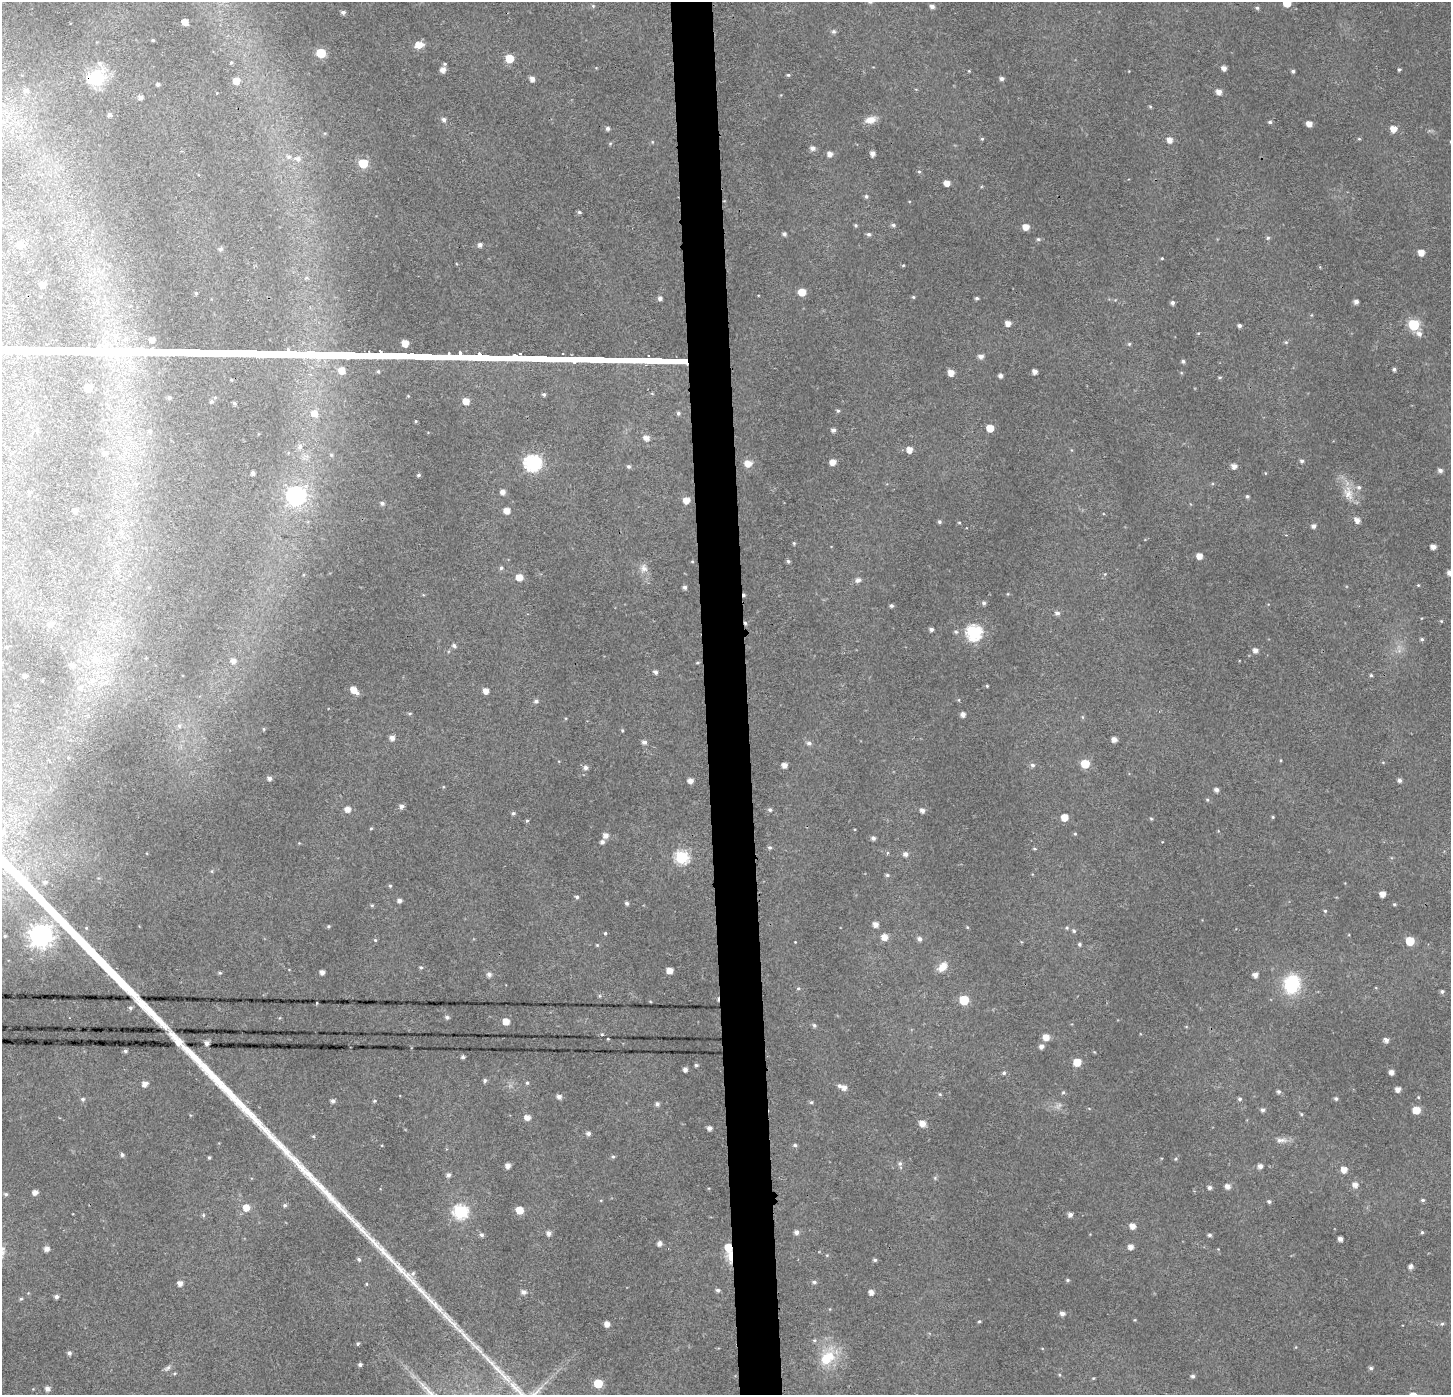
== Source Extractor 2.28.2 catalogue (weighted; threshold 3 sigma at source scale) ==
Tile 5 of 3 x 3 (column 2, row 2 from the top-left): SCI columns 1495-2943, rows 1403-2795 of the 4439 x 4202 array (HDU 1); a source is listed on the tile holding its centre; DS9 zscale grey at full resolution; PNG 1453 x 1397 px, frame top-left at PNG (2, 2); no overlay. Shown black and unused: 3% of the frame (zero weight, under 2 of 3 exposures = <1% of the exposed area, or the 3 px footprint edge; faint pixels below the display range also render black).
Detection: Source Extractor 2.28.2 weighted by HDU 2 'WHT'; one run over the whole footprint, this tile lists its part. Background 0.0312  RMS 0.0046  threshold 0.0207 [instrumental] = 3 sigma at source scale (4.5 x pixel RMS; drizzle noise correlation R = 1.50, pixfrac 1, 0.0396/0.0396 arcsec/px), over >= 5 px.
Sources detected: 356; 1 too faint to see at this stretch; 4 cosmic-ray / hot-pixel residue — not listed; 4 inside a brighter listed object's ellipse — not listed separately; the other 347 listed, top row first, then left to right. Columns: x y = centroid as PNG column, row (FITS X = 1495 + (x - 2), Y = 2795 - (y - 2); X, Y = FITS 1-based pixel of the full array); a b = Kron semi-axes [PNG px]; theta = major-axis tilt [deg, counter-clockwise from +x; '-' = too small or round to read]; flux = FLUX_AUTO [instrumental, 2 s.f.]
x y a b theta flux
1287 3 6 5 - 12
593 6 5 5 - 0.66
932 6 5 5 - 1.8
1257 8 5 5 - 0.89
343 12 5 4 - 1.4
185 22 5 5 - 4.2
834 31 6 6 - 1.1
153 40 3 3 - 0.62
419 45 8 6 11 6.2
321 53 6 5 - 21
509 59 6 5 - 13
231 62 4 4 - 0.54
445 64 5 4 - 0.71
1224 68 5 4 - 2.5
1399 69 4 4 - 0.78
443 70 5 5 - 3
969 71 4 3 - 0.41
1293 71 4 4 - 0.84
788 75 4 3 - 0.68
96 77 25 20 25 22
532 79 5 5 - 2.5
1002 79 5 4 - 1.4
236 81 5 5 - 5.5
158 84 4 4 - 0.95
26 90 7 6 - 1.9
1219 92 5 5 - 3.2
140 97 4 4 - 2.1
1150 106 5 4 - 0.55
109 115 5 5 - 1.4
444 120 5 5 - 1.5
870 120 14 8 14 4.5
1270 122 5 4 - 0.86
1309 124 5 4 - 3.7
607 128 5 4 - 1.4
1393 129 6 6 - 4.5
982 139 4 4 - 0.62
1359 139 4 4 - 0.49
1170 140 6 5 - 3.5
610 143 5 4 - 0.54
812 148 6 5 - 2.1
872 153 5 4 - 2.5
830 154 6 5 - 2.5
289 157 7 6 - 1.6
298 159 8 6 -15 2
363 163 6 5 - 21
919 172 5 4 - 0.64
947 183 5 4 - 4
866 196 5 5 - 0.93
579 212 5 4 - 0.86
856 225 5 4 - 0.66
893 225 6 5 - 1
1026 227 5 5 - 4.6
784 234 4 4 - 1.2
869 234 5 5 - 1.1
1268 238 5 4 - 0.74
1038 239 5 5 - 0.72
20 245 5 5 - 3.9
480 245 5 5 - 1.7
221 249 6 6 - 1.2
1421 253 5 5 - 4.9
1162 258 4 3 - 0.43
43 285 5 4 - 2.2
802 292 5 5 - 7.1
196 293 5 4 - 0.79
913 297 5 4 - 0.56
660 298 4 4 - 1.7
977 298 5 4 - 0.78
1356 302 5 5 - 1.9
1172 303 4 4 - 1.4
1008 323 5 5 - 3.3
1414 325 6 6 - 38
1239 326 4 4 - 1.3
1419 334 8 7 - 2.3
152 340 5 4 - 2.7
405 343 5 5 - 7.3
1129 344 5 5 - 0.69
981 356 6 5 - 2.2
1183 361 5 4 - 0.98
1394 369 4 4 - 1.1
342 370 6 6 - 6.1
1035 372 4 4 - 2.5
951 373 5 5 - 4.4
1000 376 4 4 - 1.6
88 388 5 5 - 8.1
544 394 5 4 - 1
169 397 4 4 - 1.1
466 401 5 5 - 5.7
234 403 4 3 - 0.82
838 411 4 4 - 0.8
314 413 7 7 - 4.1
678 413 5 5 - 1.1
416 421 4 3 - 0.52
990 428 5 5 - 8.2
833 430 5 4 - 1.7
149 431 7 5 -31 1.1
646 438 6 5 - 3.2
300 447 8 7 - 1.7
909 450 5 5 - 3.8
105 453 6 5 - 1.1
1302 461 5 5 - 1.1
833 462 5 5 - 4.1
532 463 7 7 - 120
748 464 6 6 - 5.7
629 466 6 5 - 1
1234 466 5 5 - 2.6
1440 470 5 4 - 1.7
253 473 4 4 - 1.4
418 475 4 4 - 0.91
29 492 5 4 - 0.65
503 492 5 5 - 2.4
1348 493 22 13 -73 7.8
296 496 8 7 - 160
1247 496 4 4 - 0.9
686 500 6 5 - 4.8
382 503 5 5 - 1.3
75 511 4 4 - 1.8
507 511 5 5 - 4.7
1357 520 5 5 - 3.1
939 522 4 4 - 0.89
959 523 5 3 - 0.47
1313 526 5 5 - 1.7
794 543 4 4 - 0.56
1433 547 5 4 - 2.9
1199 556 5 5 - 4.4
692 561 5 3 - 0.45
788 561 5 5 - 0.87
501 568 5 4 - 0.89
644 568 12 10 -79 3.5
117 572 6 4 45 0.77
1450 573 5 4 - 2.3
1105 574 5 4 - 0.54
519 577 5 5 - 5.7
858 580 8 6 25 1.8
1418 585 4 3 - 0.41
684 587 5 4 - 1.4
744 595 4 3 - 0.93
984 603 5 4 - 1.1
891 606 4 4 - 0.96
1057 613 6 6 - 1.6
1441 621 4 4 - 0.46
50 624 6 5 - 1.8
931 629 5 4 - 1.4
956 632 6 5 - 0.83
974 632 7 7 - 97
1422 639 4 4 - 0.78
454 646 6 5 - 1.2
6 647 5 3 - 0.45
1255 650 5 5 - 2.5
95 659 10 9 - 3.7
233 661 6 5 - 2.2
697 662 6 3 9 0.54
72 665 5 5 - 1.8
655 672 5 4 - 1.6
1371 675 4 3 - 0.68
25 676 4 3 - 1.1
93 680 9 7 23 2.6
987 686 4 3 - 0.51
80 687 7 6 - 1.5
353 690 6 5 - 4.6
486 691 5 4 - 3.6
536 701 6 5 - 1.2
410 713 6 3 0 0.59
963 714 5 4 - 2.3
1082 717 6 4 -89 0.58
179 726 7 5 -87 1.3
264 729 5 3 - 0.48
622 730 5 4 - 0.55
392 738 5 5 - 2.3
1114 739 5 4 - 2.7
644 742 5 5 - 1.8
809 743 7 5 -17 1.3
1383 762 5 3 - 0.42
1085 764 6 6 - 13
784 765 5 4 - 3
1032 765 6 6 - 1.3
585 768 6 5 - 1.8
269 778 5 4 - 1.8
1399 780 4 4 - 1.4
690 781 5 5 - 2.8
1216 790 5 4 - 1.7
401 806 5 5 - 1.6
347 809 6 5 - 3.6
770 810 5 5 - 1
922 810 5 5 - 2
513 813 5 4 - 0.82
1065 817 5 5 - 7
1273 817 4 4 - 0.54
1151 819 5 4 - 0.56
527 821 5 4 - 0.65
371 828 4 4 - 0.5
2 833 13 10 32 6
1075 834 5 4 - 0.52
606 835 6 6 - 2.7
873 838 5 4 - 1.4
602 842 5 5 - 1.5
770 848 5 5 - 0.87
1034 849 5 4 - 0.53
887 853 5 3 - 0.5
906 854 6 5 - 2
681 857 7 6 - 68
212 871 6 4 90 0.59
887 875 5 4 - 0.84
45 882 7 7 - 1.9
390 886 5 4 - 0.69
1382 894 5 5 - 3.6
577 897 5 4 - 1
399 901 4 4 - 1.8
627 903 4 4 - 1.2
1394 904 5 4 - 0.59
372 905 5 4 - 0.62
1325 911 4 4 - 0.71
876 924 5 5 - 2.9
328 926 5 4 - 0.59
967 927 4 3 - 0.44
86 928 5 4 - 0.61
1067 928 5 4 - 0.61
1074 931 5 5 - 0.75
605 933 4 4 - 0.63
41 935 8 8 - 380
5 936 4 3 - 0.53
884 937 6 5 - 4.6
920 939 5 5 - 1.6
375 940 5 4 - 0.59
1410 941 6 5 - 15
795 942 2 2 - 0.29
1079 944 5 4 - 0.8
597 945 5 4 - 0.47
421 967 5 5 - 0.8
942 967 12 8 47 5.4
669 970 5 4 - 4.4
322 972 4 4 - 2.2
220 973 5 3 - 0.69
489 975 6 5 - 1.7
1255 975 5 5 - 2.5
1292 984 17 14 78 30
798 988 5 4 - 0.64
1442 992 5 4 - 1.2
964 1000 6 6 - 20
650 1001 4 3 - 0.36
317 1003 3 2 - 0.28
130 1008 5 5 - 0.96
447 1017 5 5 - 1.2
506 1021 5 5 - 5.6
814 1025 5 5 - 0.92
602 1034 4 3 - 0.56
1046 1037 5 5 - 5
608 1039 3 2 - 0.37
1386 1040 5 4 - 2.2
207 1043 4 4 - 2.1
1041 1047 5 5 - 1.9
125 1051 5 4 - 0.91
463 1057 4 4 - 1.1
1077 1062 5 5 - 9.6
696 1065 5 4 - 0.78
685 1069 4 4 - 1.7
1391 1072 4 4 - 2.4
1004 1073 5 5 - 0.82
485 1080 5 4 - 1
527 1083 4 4 - 0.64
145 1084 5 4 - 3.3
844 1087 6 5 - 2.8
1398 1089 5 5 - 3
1063 1092 5 4 - 0.65
1278 1092 5 5 - 0.99
940 1094 5 4 - 0.55
559 1097 5 5 - 2
1418 1097 5 4 - 0.49
83 1099 5 5 - 0.99
1240 1099 5 4 - 0.84
1336 1099 5 5 - 0.88
333 1101 5 4 - 1.5
374 1101 5 4 - 0.54
811 1102 5 4 - 0.65
657 1104 5 5 - 1.4
1262 1110 5 4 - 1.1
1416 1110 5 5 - 8.5
1301 1114 5 3 - 0.52
527 1117 6 5 - 3.2
922 1123 6 5 - 4.1
709 1128 4 4 - 2.2
588 1133 5 5 - 1.7
313 1136 5 4 - 0.66
1281 1140 17 7 3 2.9
795 1145 5 4 - 0.9
122 1155 5 4 - 1.1
209 1157 3 3 - 0.66
613 1157 5 4 - 0.79
1175 1159 5 3 - 0.51
900 1164 6 6 - 1.1
508 1166 4 4 - 2.8
1260 1166 5 5 - 2.1
1344 1169 5 5 - 4.3
448 1175 5 5 - 1.4
935 1178 6 4 -48 0.63
1355 1185 6 6 - 2.8
1228 1186 6 5 - 2.7
1209 1187 5 5 - 1.4
35 1192 5 4 - 2.8
6 1194 6 6 - 1
1423 1200 5 4 - 0.78
1269 1202 5 4 - 0.93
285 1205 6 5 - 1
246 1208 6 6 - 5.7
519 1210 5 5 - 8.6
460 1212 7 7 - 74
1070 1214 5 4 - 2
203 1215 5 5 - 0.71
1133 1226 5 5 - 3.5
797 1232 6 5 - 1.8
1422 1232 4 4 - 0.69
549 1233 5 5 - 2
481 1235 6 5 - 1.2
1209 1235 5 4 - 1
1340 1239 4 4 - 2.2
659 1244 5 4 - 2.1
728 1247 12 9 88 13
1131 1247 5 5 - 2.8
47 1249 5 5 - 2.7
827 1255 5 4 - 0.43
359 1259 5 4 - 0.92
875 1260 5 4 - 0.86
1410 1267 6 4 66 1.6
1068 1280 5 4 - 0.71
814 1282 5 5 - 1.2
180 1283 5 5 - 2.6
367 1284 5 3 - 0.43
718 1290 5 4 - 1.1
524 1292 6 5 - 2
871 1292 5 4 - 2.8
56 1297 4 4 - 1.5
21 1299 5 4 - 0.63
1062 1314 6 5 - 1.9
979 1321 4 3 - 0.57
607 1324 5 5 - 3
1442 1324 5 5 - 0.69
814 1340 5 5 - 0.6
358 1344 4 4 - 0.73
69 1353 4 4 - 1.4
827 1358 18 12 44 15
360 1365 4 3 - 1.2
168 1368 10 5 48 1.4
1371 1368 5 4 - 1.1
501 1373 50 8 -44 11
1193 1376 5 5 - 1.1
1093 1378 4 4 - 0.42
598 1383 5 5 - 14
47 1389 5 4 - 2.2
Overlapping masked pixels (flux is a lower limit): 3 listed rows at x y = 96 77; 744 595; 728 1247
Isophote crosses this tile's border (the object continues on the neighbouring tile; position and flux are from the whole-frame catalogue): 3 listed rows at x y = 1287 3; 1450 573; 2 833